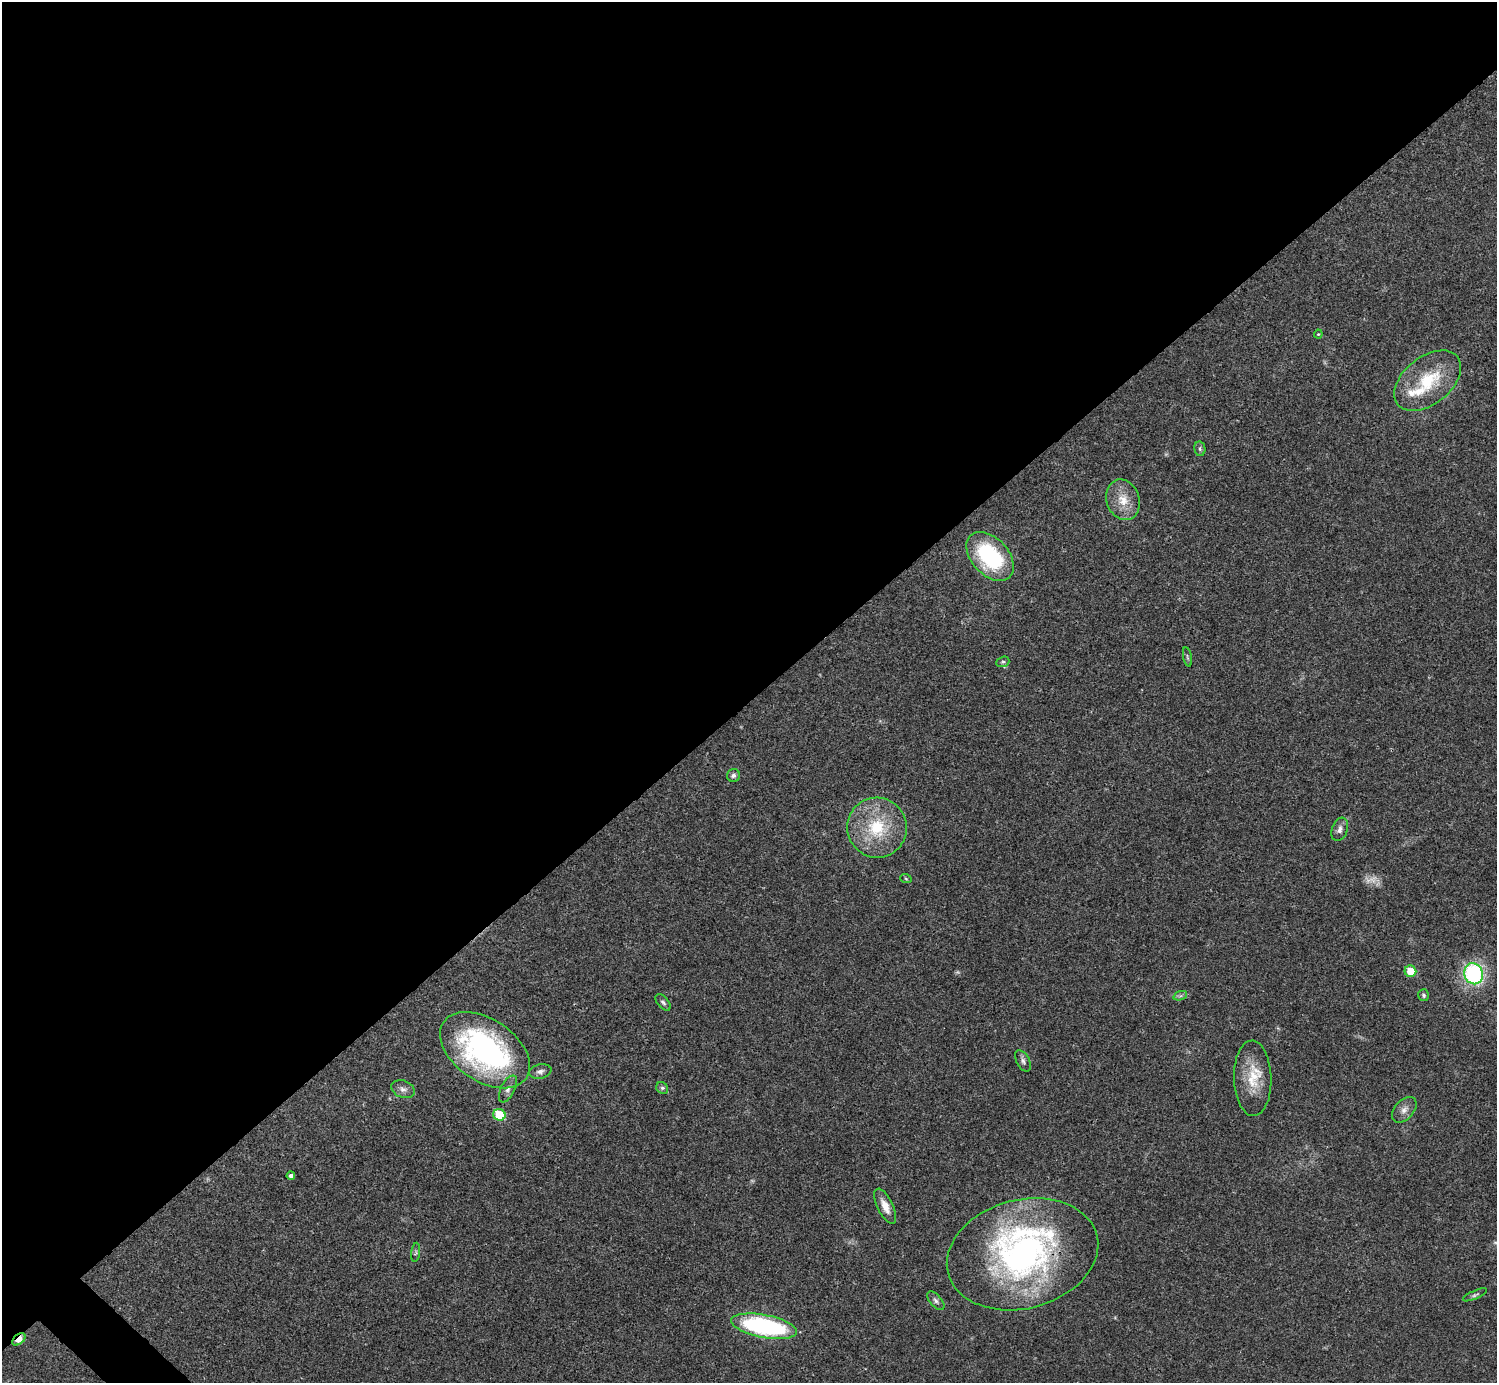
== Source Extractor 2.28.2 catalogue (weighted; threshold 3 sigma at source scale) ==
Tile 2 of 4 x 4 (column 2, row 1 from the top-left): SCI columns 1495-2989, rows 4302-5682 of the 5981 x 5981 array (HDU 1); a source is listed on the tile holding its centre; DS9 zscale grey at full resolution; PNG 1499 x 1385 px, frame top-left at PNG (2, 2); each listed source drawn as its Kron ellipse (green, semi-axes under 4 px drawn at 4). Shown black and unused: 51% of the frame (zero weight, under 3 of 4 exposures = <1% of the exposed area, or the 3 px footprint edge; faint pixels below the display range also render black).
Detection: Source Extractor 2.28.2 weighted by HDU 2 'WHT'; one run over the whole footprint, this tile lists its part. Background 0.021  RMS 0.0022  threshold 0.00995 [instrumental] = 3 sigma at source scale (4.5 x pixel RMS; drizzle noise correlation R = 1.50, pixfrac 1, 0.05/0.05 arcsec/px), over >= 5 px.
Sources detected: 41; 4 too faint to see at this stretch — neither listed nor drawn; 4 inside a brighter listed object's ellipse — not listed separately; the other 33 listed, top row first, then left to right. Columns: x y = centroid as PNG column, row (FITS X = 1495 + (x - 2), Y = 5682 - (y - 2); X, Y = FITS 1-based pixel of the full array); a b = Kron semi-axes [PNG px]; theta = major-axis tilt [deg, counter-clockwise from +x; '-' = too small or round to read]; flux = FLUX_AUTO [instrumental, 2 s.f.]
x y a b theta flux
1318 334 4 4 - 0.23
1428 381 38 23 38 13
1200 449 7 5 -79 0.47
1123 500 21 16 -70 4.3
990 556 29 18 -47 22
1187 657 10 3 -79 0.37
1003 662 7 5 20 0.42
733 775 6 6 - 0.65
877 828 30 30 - 13
1340 829 12 8 70 1.2
906 879 6 3 -20 0.23
1410 971 6 5 - 4.2
1474 974 10 9 - 27
1423 995 6 5 - 0.43
1180 996 7 4 18 0.48
663 1002 10 5 -48 0.6
485 1050 50 31 -34 56
1023 1061 11 6 -61 0.79
540 1072 11 7 13 0.97
1253 1078 38 19 -88 7.3
662 1088 6 5 - 0.44
403 1089 12 8 -20 1.2
508 1089 14 7 63 1.2
1404 1110 15 9 49 1.6
499 1115 6 6 - 8.8
291 1176 4 4 - 0.74
885 1206 19 7 -64 2.5
416 1252 9 4 83 0.48
1022 1254 77 54 15 73
1475 1295 13 4 24 0.51
936 1301 11 6 -48 0.74
764 1326 33 11 -11 37
19 1339 7 5 41 4.2
Overlapping masked pixels (flux is a lower limit): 2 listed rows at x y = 1022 1254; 19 1339